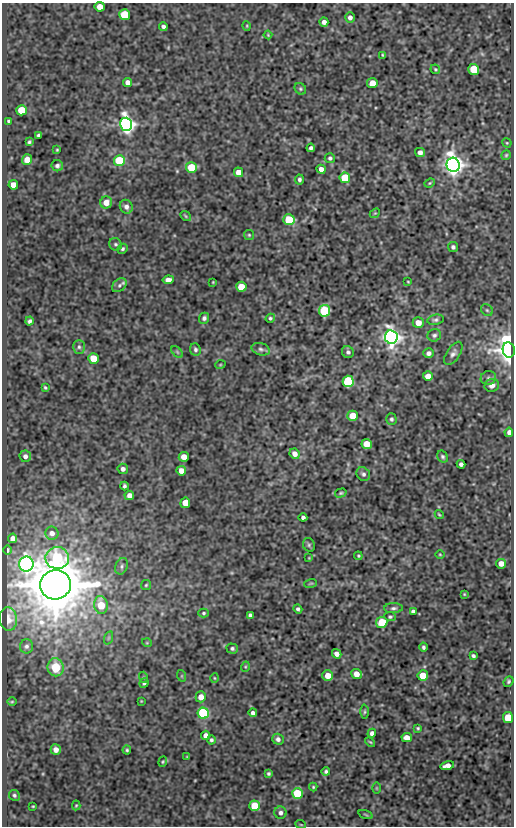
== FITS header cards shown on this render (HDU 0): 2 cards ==
NAXIS1  =                  512
NAXIS2  =                  824

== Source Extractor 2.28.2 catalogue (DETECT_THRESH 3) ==
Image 512 x 824 px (HDU 0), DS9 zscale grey, 1 PNG px = 1 image px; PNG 516 x 828 px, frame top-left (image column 1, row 824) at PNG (2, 3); each listed source drawn as its Kron ellipse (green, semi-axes under 4 px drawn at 4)
Background 136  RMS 0.68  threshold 2.03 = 3 sigma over >= 5 px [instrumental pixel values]
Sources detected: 163; all 163 listed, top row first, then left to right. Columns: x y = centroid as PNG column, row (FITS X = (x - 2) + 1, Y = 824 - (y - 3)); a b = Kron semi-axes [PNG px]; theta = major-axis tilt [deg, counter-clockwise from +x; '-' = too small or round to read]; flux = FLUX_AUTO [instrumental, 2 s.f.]
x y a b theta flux
100 7 5 5 - 530
125 15 5 5 - 2400
350 17 5 5 - 160
324 22 5 4 - 180
247 26 5 3 - 38
163 27 4 4 - 120
268 35 4 3 - 41
383 55 3 2 - 48
435 69 5 4 - 56
474 69 5 5 - 1500
128 82 4 4 - 280
372 83 5 5 - 670
300 89 6 5 - 78
21 110 5 5 - 1400
9 121 3 3 - 78
126 124 6 6 - 25000
39 135 4 3 - 88
29 142 3 3 - 68
507 143 5 3 - 45
311 148 4 4 - 100
57 150 3 3 - 46
420 153 5 4 - 190
506 155 5 4 - 57
330 158 5 5 - 88
27 160 5 5 - 490
119 161 5 5 - 2900
453 165 7 6 - 37000
57 166 6 5 - 120
191 167 5 5 - 1500
321 169 5 4 - 250
238 172 5 4 - 410
345 178 5 5 - 1600
299 179 5 4 - 100
430 183 5 4 - 52
13 185 5 5 - 540
106 202 6 6 - 450
126 207 7 6 - 180
375 213 6 4 41 54
186 216 6 3 -37 52
289 220 5 5 - 1900
249 235 5 5 - 59
115 244 6 6 - 95
453 247 5 5 - 100
123 249 5 4 - 82
168 280 5 4 - 250
213 282 3 2 - 32
408 282 3 2 - 36
119 285 8 6 42 150
241 287 5 5 - 940
487 310 6 5 - 92
325 311 6 5 - 3700
204 318 5 5 - 120
270 318 5 4 - 74
436 320 8 5 11 110
29 321 4 3 - 110
418 323 5 5 - 450
434 335 7 6 - 110
391 337 7 6 - 29000
79 347 7 5 -90 120
195 349 6 5 - 100
261 349 9 6 -16 130
509 350 7 6 - 60000
177 352 7 4 -45 72
348 352 6 5 - 110
429 353 5 4 - 160
453 353 13 6 56 200
94 358 5 5 - 860
220 365 5 3 - 37
428 376 5 5 - 450
488 378 8 7 - 130
348 381 5 5 - 4700
492 385 7 6 - 260
45 387 4 3 - 57
353 416 5 5 - 840
391 419 6 5 - 91
509 432 4 4 - 170
367 444 5 5 - 810
295 454 5 5 - 280
25 456 6 5 - 180
184 457 5 5 - 390
443 457 6 5 - 86
461 464 4 4 - 130
123 469 5 5 - 150
181 471 5 4 - 370
363 474 7 6 - 120
124 486 4 3 - 87
341 493 6 3 16 62
129 495 5 4 - 240
185 503 5 5 - 660
439 514 4 3 - 51
303 517 4 4 - 130
52 533 6 6 - 240
13 538 5 4 - 210
309 545 7 5 -66 80
7 550 4 2 - 60
440 554 4 3 - 38
358 556 4 3 - 53
57 558 12 11 - 3000
309 558 3 3 - 33
26 564 7 7 - 22000
501 564 5 5 - 320
122 566 8 6 67 120
311 583 6 3 19 42
55 585 15 14 - 240000
146 585 5 5 - 57
464 594 3 2 - 36
101 605 9 7 -83 1100
393 608 9 5 1 120
298 609 4 4 - 100
413 611 4 3 - 100
204 613 5 4 - 66
250 615 4 3 - 82
390 617 6 4 -8 70
8 619 12 8 -84 320
382 622 5 5 - 1900
108 638 7 4 71 67
147 643 5 3 - 39
26 646 7 6 - 130
424 647 4 3 - 90
232 649 5 5 - 94
337 654 5 4 - 220
473 656 4 3 - 90
56 667 9 8 - 1200
245 667 5 3 - 43
357 674 5 5 - 400
328 675 5 5 - 550
423 675 5 5 - 750
182 676 6 3 -72 46
143 677 5 3 - 53
214 678 5 3 - 43
509 681 5 4 - 73
144 683 5 4 - 87
201 697 5 5 - 370
141 701 2 2 - 28
12 702 5 3 - 43
364 712 7 3 89 60
203 713 5 5 - 5200
253 713 4 4 - 130
508 718 5 5 - 930
418 728 4 3 - 55
372 733 5 4 - 170
206 735 5 4 - 230
407 738 5 4 - 440
278 739 6 5 - 150
211 740 4 4 - 90
370 742 6 3 -43 52
56 750 5 5 - 210
127 750 4 4 - 64
187 757 3 2 - 30
163 762 5 4 - 54
447 766 7 4 14 270
326 772 4 4 - 90
268 773 4 4 - 76
313 787 4 4 - 52
376 788 5 3 - 39
297 793 5 5 - 2400
14 795 6 5 - 97
76 805 5 4 - 51
33 806 3 2 - 40
255 806 5 5 - 1900
280 813 6 6 - 150
366 815 7 3 -19 51
301 825 5 3 - 42